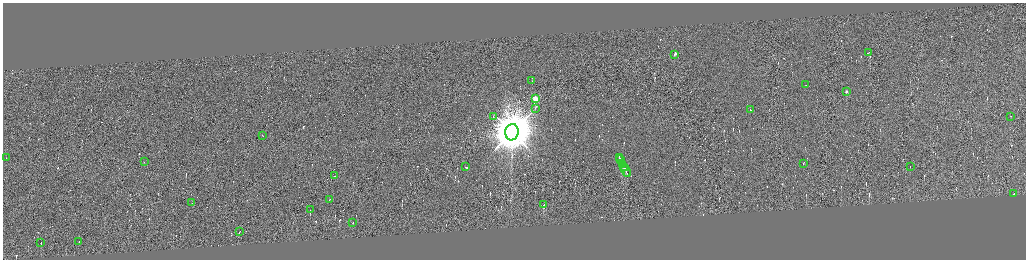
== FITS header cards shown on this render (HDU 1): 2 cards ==
NAXIS1  =                 4093
NAXIS2  =                 1030

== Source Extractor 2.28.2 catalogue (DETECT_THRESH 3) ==
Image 4093 x 1030 px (HDU 1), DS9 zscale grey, zoomed out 1/4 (1 PNG px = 4 x 4 image px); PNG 1028 x 262 px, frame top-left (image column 3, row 1030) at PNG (3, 3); each listed source drawn as its Kron ellipse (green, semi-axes under 4 px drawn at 4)
Background 0.0699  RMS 4.2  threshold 12.7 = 3 sigma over >= 5 px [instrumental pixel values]
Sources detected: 455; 422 cannot appear on this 1/4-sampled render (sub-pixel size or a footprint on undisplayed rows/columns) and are neither listed nor drawn; the other 33 listed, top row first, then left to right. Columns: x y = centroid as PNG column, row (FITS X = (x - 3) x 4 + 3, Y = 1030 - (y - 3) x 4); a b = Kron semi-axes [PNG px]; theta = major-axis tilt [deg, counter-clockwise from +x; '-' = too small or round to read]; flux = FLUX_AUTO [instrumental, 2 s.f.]
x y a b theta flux
868 53 3 1 - 2.0e+04
674 55 2 2 - 2.0e+03
532 81 2 1 - 1.1e+04
805 85 2 1 - 2.0e+04
846 92 2 1 - 2.5e+04
535 99 2 2 - 1.4e+05
535 109 2 2 - 1.2e+03
750 110 2 1 - 2.7e+04
493 117 2 1 - 1.7e+04
1011 117 2 1 - 1.0e+03
512 133 8 6 81 1.6e+07
262 136 2 1 - 3.7e+04
6 158 2 1 - 7.7e+03
619 158 3 1 - 2.9e+04
621 161 5 1 - 5.0e+04
144 162 2 1 - 9.6e+02
803 164 2 1 - 1.5e+04
623 165 3 1 - 3.5e+04
466 167 2 1 - 1.8e+04
624 167 2 1 - 2.7e+04
910 167 2 1 - 3.7e+03
626 171 7 1 -64 5.1e+04
627 174 3 1 - 2.7e+04
335 176 2 1 - 4.7e+04
1014 194 2 1 - 2.1e+04
330 200 2 1 - 1.8e+04
192 203 2 1 - 1.1e+04
544 205 2 1 - 2.4e+04
310 210 2 1 - 3.4e+04
353 223 2 1 - 5.0e+03
240 232 2 1 - 3.1e+04
79 242 2 1 - 1.2e+04
41 243 2 1 - 7.4e+04
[422 sub-pixel or undisplayed-footprint detections neither listed nor drawn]